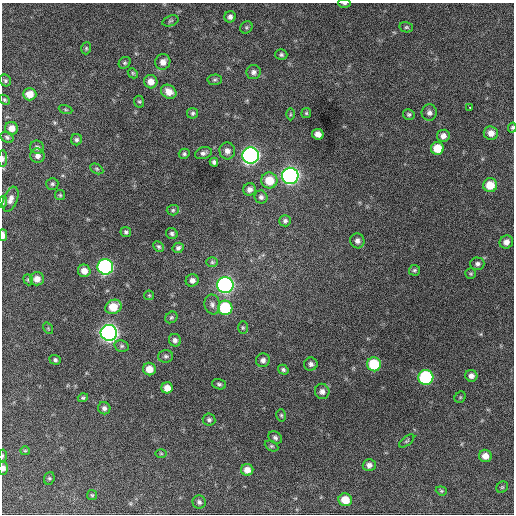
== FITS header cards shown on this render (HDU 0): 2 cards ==
NAXIS1  =                  512 / Axis length
NAXIS2  =                  512 / Axis length

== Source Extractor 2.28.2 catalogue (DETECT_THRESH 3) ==
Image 512 x 512 px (HDU 0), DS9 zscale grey, 1 PNG px = 1 image px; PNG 516 x 516 px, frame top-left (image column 1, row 512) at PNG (2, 3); each listed source drawn as its Kron ellipse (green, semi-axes under 4 px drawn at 4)
Background 1080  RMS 28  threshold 83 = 3 sigma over >= 5 px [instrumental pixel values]
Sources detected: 113; all 113 listed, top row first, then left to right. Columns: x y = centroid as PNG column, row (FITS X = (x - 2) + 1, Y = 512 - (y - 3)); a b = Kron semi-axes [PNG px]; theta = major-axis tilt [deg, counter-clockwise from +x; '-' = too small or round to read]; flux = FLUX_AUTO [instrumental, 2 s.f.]
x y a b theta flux
344 4 6 3 -3 3000
230 17 6 5 - 6500
170 21 8 5 19 3600
246 27 7 5 46 3300
406 27 7 5 -12 3200
86 48 6 4 71 2600
281 55 6 5 - 3900
163 62 8 7 - 12000
125 63 6 5 - 3000
254 72 7 7 - 6800
133 73 5 4 - 2400
5 80 6 5 - 3200
215 80 7 5 3 3300
151 82 7 6 - 15000
169 92 8 6 -33 16000
30 94 7 6 - 21000
4 100 6 4 -42 2600
139 102 6 5 - 2700
469 107 3 2 - 2600
65 110 7 3 -19 2100
193 113 5 5 - 3600
306 113 5 5 - 2500
429 113 8 7 - 7100
290 114 6 4 89 2300
409 114 6 5 - 3600
12 128 6 6 - 15000
512 128 5 3 - 2400
491 133 7 7 - 14000
318 134 6 5 - 12000
443 136 6 6 - 9700
7 137 7 5 -29 3900
77 140 5 5 - 4200
37 147 7 6 - 5300
437 148 6 6 - 34000
227 151 8 7 - 9800
203 153 9 5 17 6100
184 154 5 5 - 3500
251 155 8 8 - 760000
37 156 7 7 - 8900
3 159 8 4 88 4200
214 162 4 4 - 4500
97 169 7 4 -27 3000
290 176 8 8 - 780000
269 181 8 8 - 40000
52 184 6 6 - 3600
490 185 7 7 - 37000
250 189 6 6 - 8100
60 195 5 5 - 2500
261 197 7 6 - 5300
11 199 13 7 69 11000
3 202 6 3 87 3600
173 210 6 5 - 3300
285 221 5 5 - 4900
126 232 5 5 - 4100
172 233 6 5 - 4200
3 235 6 3 -88 10000
357 241 7 7 - 7800
506 242 7 6 - 9700
159 247 6 4 -44 3600
178 248 6 5 - 5400
212 262 6 4 1 2900
477 264 7 6 - 5200
105 267 8 7 - 400000
414 270 5 5 - 3300
84 271 6 6 - 14000
471 274 5 5 - 2700
37 279 7 6 - 13000
28 280 6 4 -69 2700
192 280 6 6 - 7900
225 285 8 8 - 620000
149 295 5 5 - 2300
212 304 10 8 -80 7600
113 307 8 6 27 36000
225 308 7 7 - 110000
171 317 6 5 - 3200
48 328 6 4 -56 2100
243 328 6 5 - 3000
109 333 8 8 - 920000
175 340 6 6 - 6600
122 346 7 5 -13 4000
166 356 7 6 - 4100
55 360 5 4 - 4000
263 360 7 6 - 7200
311 364 6 6 - 5800
374 364 7 7 - 81000
149 369 6 6 - 20000
283 370 5 4 - 3900
471 376 6 5 - 8400
426 377 7 7 - 230000
219 384 7 5 -19 3900
167 388 5 5 - 15000
322 391 8 7 - 8000
460 397 6 5 - 2400
83 398 5 4 - 3100
104 408 6 6 - 5500
281 415 6 4 -75 3000
209 420 6 6 - 4400
275 438 7 5 -35 4800
407 441 9 4 38 3200
271 446 7 5 -26 3100
25 451 5 4 - 2200
161 453 5 3 - 1900
3 456 6 3 82 2200
485 456 6 6 - 15000
369 465 6 6 - 8200
3 468 7 5 -89 6300
247 470 6 6 - 16000
49 478 6 5 - 3100
502 487 6 5 - 3000
441 491 6 4 -21 2400
92 495 5 5 - 2400
345 500 6 6 - 33000
199 502 7 6 - 5100
At the frame edge (FLAGS 8, measured only in part): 7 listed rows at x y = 344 4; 512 128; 3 159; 3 202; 3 235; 3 456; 3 468